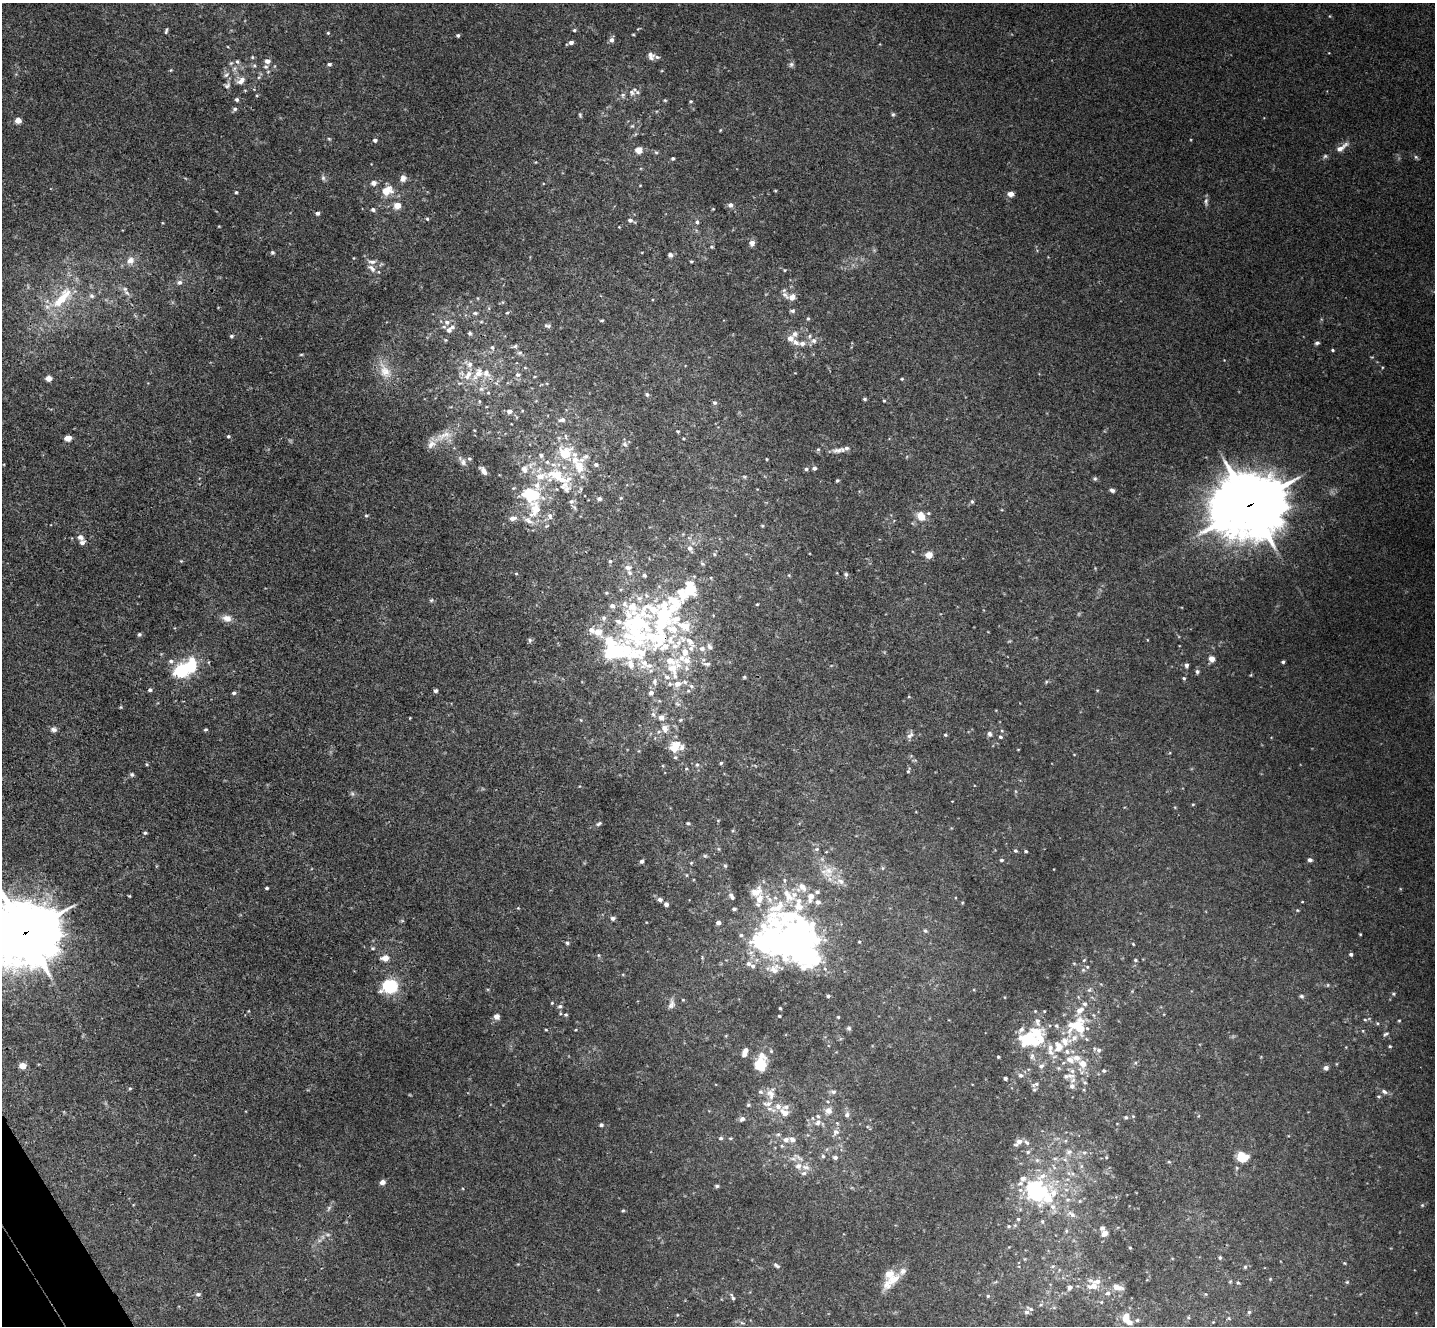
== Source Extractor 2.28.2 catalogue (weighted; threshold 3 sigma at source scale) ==
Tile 7 of 4 x 4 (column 3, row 2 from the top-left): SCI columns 2917-4349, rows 2838-4161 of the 5835 x 5807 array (HDU 1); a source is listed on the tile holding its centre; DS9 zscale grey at full resolution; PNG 1437 x 1328 px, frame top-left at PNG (2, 3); no overlay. Shown black and unused: <1% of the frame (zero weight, under 3 of 4 exposures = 6% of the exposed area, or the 3 px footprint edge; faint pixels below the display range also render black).
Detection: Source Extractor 2.28.2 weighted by HDU 2 'WHT'; one run over the whole footprint, this tile lists its part. Background 0.0244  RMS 0.0039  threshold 0.0175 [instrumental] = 3 sigma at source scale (4.5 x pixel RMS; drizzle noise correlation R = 1.50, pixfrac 1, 0.05/0.05 arcsec/px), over >= 5 px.
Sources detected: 436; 1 too faint to see at this stretch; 5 inside a brighter object's white glare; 1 cosmic-ray / hot-pixel residue — not listed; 94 inside a brighter listed object's ellipse — not listed separately; the other 335 listed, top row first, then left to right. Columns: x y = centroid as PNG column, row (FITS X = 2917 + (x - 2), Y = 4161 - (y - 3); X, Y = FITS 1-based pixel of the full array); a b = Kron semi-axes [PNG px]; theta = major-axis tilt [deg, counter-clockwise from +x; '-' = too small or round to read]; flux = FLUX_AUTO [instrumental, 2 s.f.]
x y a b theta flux
574 30 4 4 - 0.54
166 31 7 3 74 0.62
328 33 4 4 - 0.41
633 34 5 3 - 0.31
458 35 4 4 - 0.59
611 40 6 5 - 1.5
571 42 5 4 - 1.5
651 56 9 7 -64 1.8
252 57 5 4 - 0.43
267 61 6 5 - 1.8
237 62 6 5 - 0.79
329 64 5 4 - 0.66
791 64 8 6 56 0.89
254 65 5 5 - 0.6
266 67 7 5 -5 0.74
171 70 5 3 - 0.36
226 75 7 5 30 0.81
241 81 11 7 47 2.4
227 85 10 7 42 1.2
632 93 8 7 - 1.3
623 95 7 5 46 0.82
237 100 5 5 - 0.78
665 100 5 4 - 0.41
691 101 4 4 - 0.5
235 109 6 5 - 0.78
893 114 6 4 -68 0.57
580 115 6 3 -72 0.51
18 120 5 5 - 2.8
632 126 6 4 40 0.49
329 139 5 3 - 0.38
375 140 4 4 - 0.95
1341 147 21 7 35 3
639 150 7 6 - 3.2
1416 157 5 5 - 0.61
673 158 4 3 - 0.6
323 178 7 6 - 0.89
403 178 9 8 - 1.7
374 183 7 6 - 1.5
386 191 10 7 18 6.7
236 192 4 4 - 0.45
1011 194 6 6 - 2
1206 201 10 5 84 1.1
397 205 5 5 - 4.9
730 205 6 5 - 1.5
713 209 3 3 - 0.28
373 210 5 5 - 0.85
317 213 4 4 - 1
427 219 5 4 - 0.46
630 220 5 5 - 1.2
697 222 5 5 - 0.76
752 243 7 6 - 1.8
272 252 5 5 - 0.6
670 255 6 5 - 1.1
130 260 11 9 29 2.6
691 261 4 3 - 0.39
372 268 13 6 -42 1.9
179 282 7 6 - 1.1
127 293 10 5 -45 1.3
785 295 13 6 -46 1.5
92 296 7 6 - 0.96
792 297 8 7 - 2.2
62 298 38 13 48 14
792 311 6 5 - 0.69
475 313 7 5 -1 0.68
507 313 5 3 - 0.36
808 318 5 4 - 0.44
602 320 5 3 - 0.4
447 322 8 7 - 1.9
548 326 9 4 -6 0.78
449 330 8 7 - 1.7
795 334 7 7 - 1.5
231 336 5 4 - 0.61
790 338 6 6 - 2.5
814 341 8 7 - 1.5
796 342 9 6 -29 1.7
1317 343 6 4 11 0.82
515 346 7 5 19 0.8
492 347 7 5 -73 0.9
1333 350 4 3 - 0.5
520 353 7 5 20 0.81
301 354 5 3 - 0.38
469 364 8 7 - 1.8
385 371 24 14 -64 6.9
478 374 19 10 57 5.1
518 375 7 6 - 1.3
49 378 6 5 - 2.4
902 379 4 4 - 0.36
481 389 6 6 - 1.2
647 394 6 5 - 0.69
865 399 5 3 - 0.57
884 401 3 3 - 0.38
715 403 6 6 - 0.75
509 411 6 6 - 1.8
562 420 10 6 11 1.4
678 431 4 3 - 0.41
444 435 23 8 20 4.8
228 436 4 3 - 0.53
68 438 5 4 - 4.4
625 444 7 5 -23 0.91
818 449 5 5 - 0.48
839 450 19 6 9 2.3
565 453 16 14 48 10
541 455 6 6 - 0.98
766 459 4 2 - 0.3
463 462 10 8 -61 1.5
596 465 6 5 - 0.95
579 467 22 12 -77 8
814 468 5 4 - 1.1
524 469 9 7 -77 2.3
806 469 5 4 - 0.73
483 471 10 5 -55 1.9
556 475 32 15 -16 15
745 477 5 3 - 0.41
1095 479 5 5 - 0.57
837 480 4 3 - 0.54
1112 490 5 4 - 0.93
530 494 22 16 -18 17
621 498 4 4 - 0.4
599 499 6 5 - 0.98
571 501 6 6 - 1.1
972 501 6 4 -67 0.56
1250 505 26 22 13 2100
575 508 7 4 -72 0.66
366 516 4 4 - 0.46
550 516 9 7 -72 1.4
921 516 8 6 -58 6.6
512 518 8 6 6 1.9
528 521 11 7 -32 2.1
547 526 7 3 45 0.43
80 537 8 7 - 1.6
690 548 9 6 -55 1.7
714 554 5 5 - 0.56
929 555 7 6 - 3.4
610 561 4 4 - 0.53
628 567 8 6 -13 1.5
516 574 5 3 - 0.34
846 574 6 5 - 0.68
644 575 6 5 - 0.67
690 588 22 14 -79 9.5
431 600 6 5 - 0.56
757 604 4 3 - 0.33
612 606 7 6 - 1.4
227 618 13 8 -11 2.7
604 618 7 6 - 1.2
663 618 47 20 73 37
618 621 8 6 -14 1.7
635 626 72 36 -83 65
684 626 42 13 -29 13
139 634 5 5 - 0.65
530 640 7 5 -82 0.68
675 646 9 9 - 3.3
702 648 8 7 - 1.6
615 651 60 24 -4 49
685 652 11 8 84 3.5
1212 659 4 4 - 4.1
171 661 7 5 -3 1.1
1283 662 4 3 - 0.67
707 664 10 5 -2 1
1186 665 5 4 - 0.9
191 667 14 8 80 15
672 668 19 16 2 9
181 671 7 6 - 75
1197 671 5 5 - 0.83
744 677 5 4 - 0.43
1184 678 5 4 - 0.51
654 682 9 6 -81 1.2
677 684 8 6 6 2.8
691 686 6 5 - 0.81
150 690 5 4 - 0.86
436 691 4 4 - 0.81
234 693 5 4 - 0.79
651 693 6 6 - 1.5
653 714 6 5 - 0.86
661 717 6 6 - 2.2
665 728 10 8 -64 2.7
54 729 8 6 -2 1.2
206 729 6 4 6 0.48
990 734 7 5 -65 1.1
910 735 11 6 40 1.4
945 735 4 4 - 0.5
1000 737 5 4 - 0.63
675 747 15 11 56 7.1
721 763 5 4 - 0.48
147 764 5 3 - 0.37
697 765 5 5 - 0.62
908 771 5 4 - 0.43
132 774 6 5 - 0.68
1193 804 5 3 - 0.31
688 823 4 3 - 0.48
598 824 8 5 25 0.78
145 833 5 4 - 0.55
817 849 6 5 - 0.65
1015 851 5 5 - 0.6
1026 851 4 3 - 0.51
705 856 6 4 -18 0.51
1001 860 5 4 - 0.61
1310 860 5 4 - 1.2
642 861 5 4 - 0.91
691 863 5 4 - 0.41
725 866 5 5 - 0.49
828 870 19 11 70 4.7
687 875 5 3 - 0.35
841 881 10 7 -29 2
802 887 14 13 - 4.8
267 888 4 3 - 0.53
755 892 15 10 21 5.1
817 892 6 5 - 1
129 896 5 3 - 0.3
788 896 25 12 -58 8.2
732 897 9 5 -63 1.2
660 900 6 6 - 1
818 902 7 6 - 1.7
666 904 5 5 - 1.2
518 908 4 4 - 0.31
734 909 4 4 - 0.86
613 918 5 5 - 1
718 923 4 4 - 1.8
925 931 5 4 - 0.55
25 933 26 22 11 1900
1360 934 4 3 - 0.29
741 935 6 5 - 0.73
792 942 61 32 26 110
859 942 3 3 - 0.36
567 943 5 4 - 0.58
1133 944 4 2 - 0.34
373 948 5 4 - 0.48
1351 954 4 4 - 0.83
385 958 8 6 3 2.7
1084 960 5 4 - 0.38
1135 960 5 4 - 0.57
1087 967 5 4 - 0.48
389 986 12 10 10 22
1089 990 5 5 - 0.71
1393 994 5 4 - 0.44
828 996 4 4 - 0.61
1301 996 6 4 -15 0.64
552 1003 3 3 - 0.34
671 1004 13 7 75 1.7
1084 1004 6 5 - 0.93
560 1006 6 5 - 0.82
780 1008 3 2 - 0.38
566 1015 5 4 - 0.51
496 1016 6 5 - 2.1
779 1016 3 3 - 0.48
838 1017 4 4 - 0.36
1365 1020 5 3 - 0.34
1399 1021 4 3 - 0.32
1078 1026 24 20 -12 17
849 1028 6 5 - 0.65
546 1030 5 3 - 0.33
1037 1033 33 19 -67 15
1386 1034 7 4 25 0.66
1390 1046 4 3 - 0.41
1099 1050 6 6 - 1.1
745 1052 9 5 69 2.5
998 1057 3 3 - 0.53
1070 1060 13 9 -32 3.3
760 1064 14 12 63 9
1083 1064 8 7 - 3.9
22 1066 6 6 - 2.7
1041 1066 8 6 19 1.2
1326 1068 6 5 - 1.1
1104 1071 5 5 - 0.62
1020 1075 6 6 - 1.1
1071 1076 14 6 0 2.1
1005 1078 4 3 - 0.64
1085 1082 6 4 -2 0.46
1035 1084 11 5 21 1.1
1072 1086 7 7 - 1.5
130 1088 5 3 - 0.43
1384 1091 8 5 -32 1.1
760 1092 6 5 - 0.74
833 1092 7 5 -4 1.1
771 1096 14 6 70 2.2
768 1104 13 7 7 2.2
748 1105 5 4 - 0.49
828 1110 8 8 - 2.3
784 1113 11 7 -39 2.7
847 1115 6 6 - 1.2
1126 1117 5 4 - 0.6
742 1119 6 5 - 1.2
818 1123 8 7 - 1.6
601 1125 5 4 - 0.74
836 1132 9 7 -6 1.6
778 1134 5 5 - 0.59
721 1138 5 4 - 0.7
730 1138 5 3 - 0.36
792 1139 8 6 -15 1.4
786 1140 7 6 - 1.7
1018 1142 11 6 43 2.4
1027 1142 9 5 -44 1.2
1028 1152 6 5 - 0.72
1069 1152 9 6 18 1.5
823 1156 5 5 - 0.61
835 1157 6 5 - 1.1
1106 1157 4 4 - 0.39
1242 1157 12 10 -18 7
1037 1160 5 5 - 0.78
1169 1162 6 4 -18 0.39
798 1166 9 8 - 2.2
804 1173 8 6 14 1.1
382 1182 6 5 - 1.7
717 1186 5 4 - 0.63
1037 1192 23 20 -30 39
1080 1201 5 4 - 0.49
1422 1205 5 5 - 0.45
623 1210 4 4 - 0.46
1072 1214 11 7 -35 1.8
1018 1219 4 4 - 0.47
1042 1221 6 5 - 0.64
1008 1226 5 5 - 0.5
1104 1234 8 6 35 1.8
1130 1248 4 3 - 0.3
1220 1257 5 4 - 0.53
776 1265 9 4 -34 0.91
1053 1266 5 3 - 0.46
1245 1267 5 5 - 0.54
893 1279 25 11 30 5.8
1347 1282 4 4 - 0.37
1238 1283 5 4 - 0.51
1094 1286 10 9 - 3.2
1070 1287 5 5 - 1.4
1117 1287 12 6 -14 3
1107 1293 6 6 - 1.1
198 1294 7 5 20 0.87
1206 1294 5 3 - 0.37
988 1296 4 4 - 0.45
733 1298 6 5 - 0.62
1101 1302 4 4 - 0.33
1026 1312 7 5 -2 0.82
1249 1312 5 4 - 0.5
1126 1318 13 8 -69 5.8
1229 1318 5 3 - 0.44
1137 1320 5 5 - 0.58
742 1323 6 3 -18 0.52
Overlapping masked pixels (flux is a lower limit): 3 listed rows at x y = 1250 505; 663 618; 25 933
Isophote crosses this tile's border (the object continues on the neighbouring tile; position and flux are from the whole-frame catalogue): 1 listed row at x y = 25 933
Unlisted compact peaks at least as high as the median listed source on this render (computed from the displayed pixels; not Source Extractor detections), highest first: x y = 785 270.